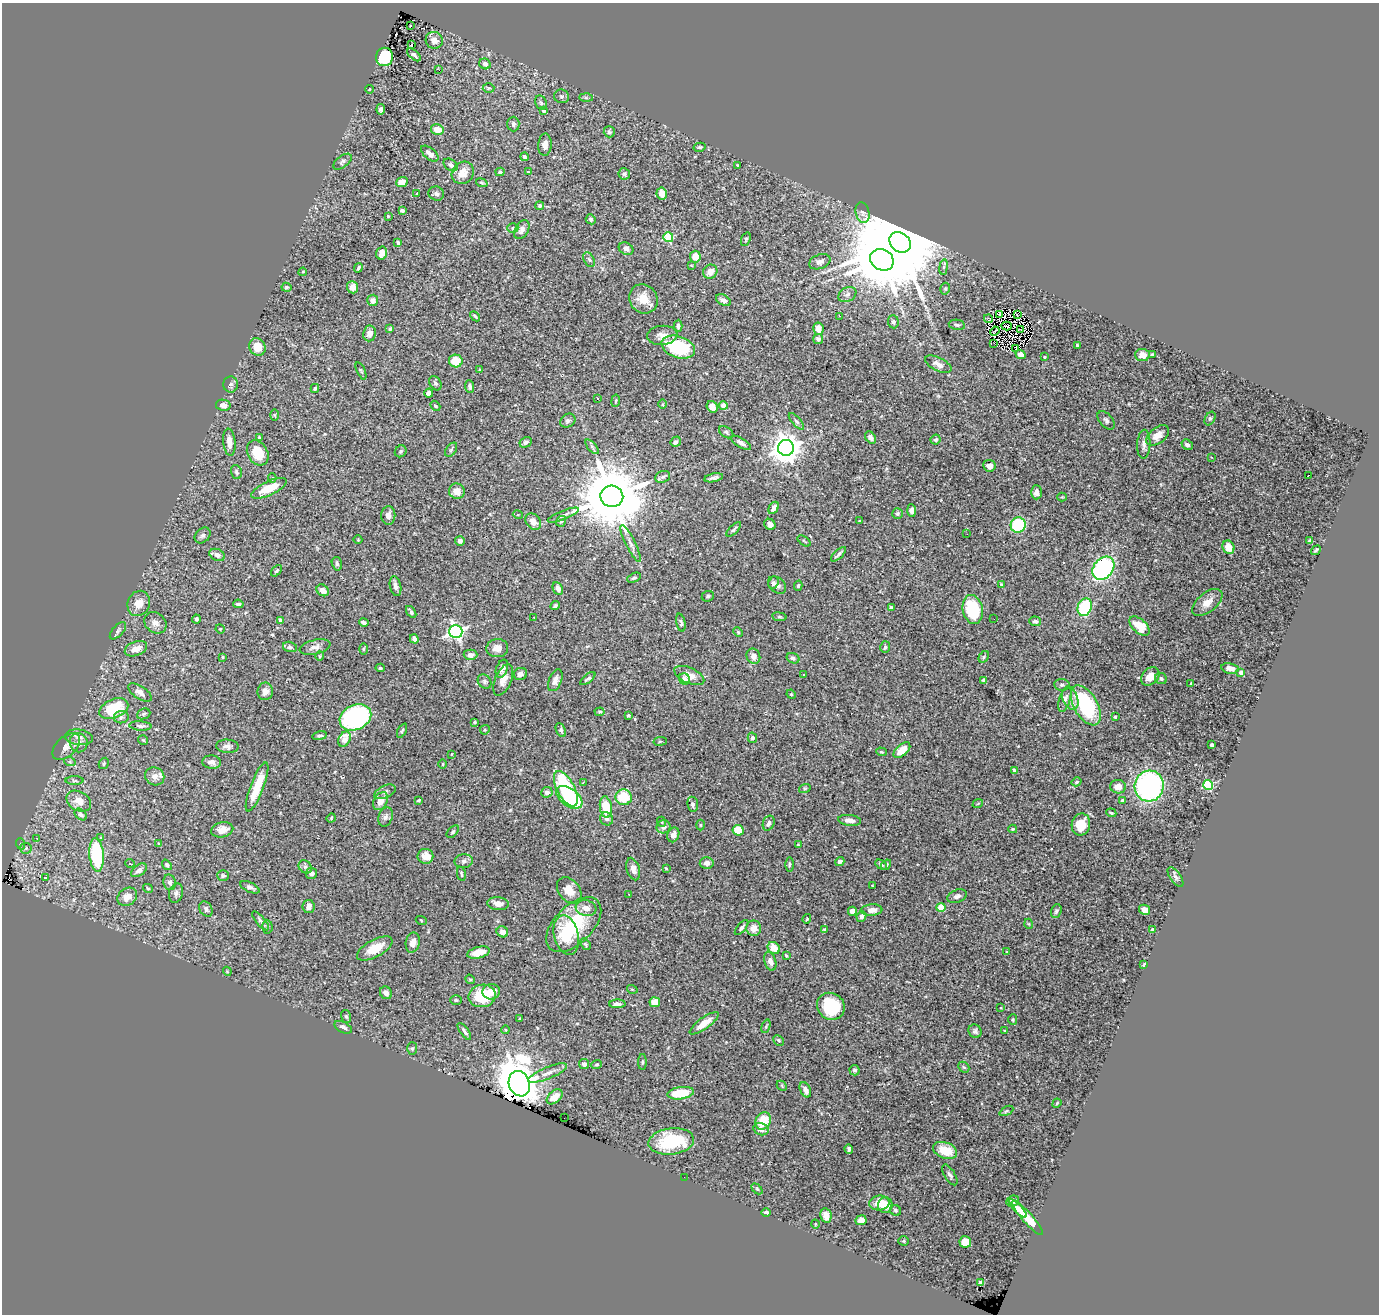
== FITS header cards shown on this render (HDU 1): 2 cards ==
NAXIS1  =                 1377
NAXIS2  =                 1312

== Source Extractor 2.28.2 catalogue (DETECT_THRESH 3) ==
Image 1377 x 1312 px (HDU 1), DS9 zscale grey, 1 PNG px = 1 image px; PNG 1381 x 1316 px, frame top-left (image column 1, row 1312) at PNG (2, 3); each listed source drawn as its Kron ellipse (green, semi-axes under 4 px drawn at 4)
Background 0.934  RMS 0.027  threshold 0.0796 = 3 sigma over >= 5 px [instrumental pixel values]
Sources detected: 420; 1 with non-positive FLUX_AUTO (blend fragments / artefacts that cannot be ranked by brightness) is neither listed nor drawn; the other 419 listed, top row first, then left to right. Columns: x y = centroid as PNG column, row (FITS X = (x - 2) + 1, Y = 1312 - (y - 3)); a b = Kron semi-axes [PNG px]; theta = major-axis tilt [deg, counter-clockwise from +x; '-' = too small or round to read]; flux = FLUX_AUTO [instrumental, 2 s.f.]
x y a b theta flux
410 25 3 2 - 3.4
434 40 9 8 - 12
411 45 3 3 - 7.4
414 55 8 4 -43 5.1
384 57 9 8 - 66
485 64 6 5 - 7.5
439 69 4 3 - 1.2
489 88 6 5 - 2.8
369 89 4 3 - 1.8
562 96 7 6 - 4.2
586 98 6 4 -2 3
541 103 7 5 -70 3.4
381 109 5 4 - 4.3
544 111 3 3 - 4.1
513 124 7 6 - 5.7
437 129 6 5 - 24
609 132 5 5 - 3
545 145 11 6 86 11
700 147 6 4 13 2.8
430 154 10 5 -40 9.2
524 157 4 3 - 4.6
342 162 10 5 38 5
451 165 8 5 -35 4
737 165 3 2 - 1.1
500 172 4 3 - 3.2
528 172 4 3 - 1.8
463 173 12 10 45 20
624 174 6 5 - 4.1
402 182 6 5 - 17
482 183 6 4 -20 2.2
417 193 3 2 - 0.81
436 194 8 7 - 4.4
662 194 6 5 - 17
540 206 4 4 - 4
402 210 4 3 - 2.9
862 213 10 7 -76 6.7
388 216 3 2 - 1.3
591 219 5 5 - 3.6
513 228 5 4 - 3.1
522 230 10 6 61 10
668 237 5 4 - 96
746 239 7 4 71 3.1
900 242 11 9 -40 42000
398 243 4 3 - 3.4
626 249 8 6 -30 7.3
382 253 6 5 - 11
695 257 6 5 - 23
589 260 8 5 -62 4.3
882 260 12 10 -31 13000
820 262 11 7 21 8.4
691 265 3 2 - 1.1
944 267 7 4 82 4
358 268 5 3 - 2.9
303 272 4 3 - 1.6
710 272 7 6 - 14
286 287 5 4 - 2.6
353 287 6 5 - 15
945 289 6 4 74 2.8
847 294 9 7 31 6
643 299 15 13 -52 28
373 300 6 5 - 7.6
723 300 8 5 -30 6.7
999 315 3 2 - 2
1017 315 4 2 - 0.94
475 316 6 3 -44 2.7
839 316 2 2 - 0.97
988 319 4 3 - 7
893 322 6 5 - 4
957 325 8 5 -10 3.7
678 326 6 4 88 5.4
1006 326 5 2 - 1.6
390 329 4 4 - 2.7
818 329 6 5 - 18
1021 330 3 2 - 0.65
995 331 5 2 - 0.95
370 333 8 6 82 12
662 335 15 9 5 14
818 339 5 5 - 5.5
994 343 2 2 - 2.5
1077 346 4 3 - 2.4
257 347 9 8 - 28
678 347 17 10 -19 130
1016 348 3 2 - 0.6
1021 355 5 4 - 7.1
1142 355 7 6 - 14
1152 355 4 4 - 3.4
1044 357 3 2 - 1.9
456 361 7 6 - 34
938 364 14 7 -26 12
479 370 3 3 - 1.9
361 371 9 3 -66 2.1
435 383 8 5 -60 3.9
231 384 8 7 - 5.5
470 386 6 4 -83 4.1
315 388 4 3 - 2.2
429 393 4 4 - 7.8
598 398 3 3 - 2.6
616 401 6 3 81 1.8
662 404 5 3 - 1.9
223 405 7 5 -10 13
723 405 4 4 - 15
435 406 6 4 -42 3.2
712 407 6 5 - 19
275 415 6 4 -89 2.2
1210 418 7 5 62 3
1106 420 11 6 -49 4.9
568 421 8 6 34 4.5
796 421 10 4 -49 4.3
726 432 8 5 -34 3.4
1158 435 13 8 38 17
259 437 3 3 - 1.8
871 438 7 4 -55 7.5
936 440 5 4 - 3.8
229 442 13 6 -84 15
526 442 6 5 - 4.1
676 442 5 5 - 4.3
741 443 11 4 -32 7.4
1144 444 14 6 88 9.1
1187 445 6 5 - 5.7
592 447 9 4 -48 3.9
786 448 8 8 - 2800
451 450 8 5 55 3.9
401 451 6 5 - 3
258 453 13 10 -60 42
1211 457 3 2 - 2.7
989 466 6 6 - 12
236 472 7 5 -71 4.2
1309 475 3 3 - 24
663 477 8 5 21 4.3
272 478 4 4 - 2.3
714 478 9 4 11 6.6
269 488 19 7 25 42
457 491 8 7 - 14
1036 492 7 5 89 7.4
612 496 11 10 - 20000
1062 497 4 4 - 1.8
774 508 6 4 61 10
912 511 6 4 -87 6.2
897 513 5 5 - 3.8
388 515 9 7 -89 8.9
518 515 5 3 - 1.6
563 515 16 4 22 6.7
561 521 6 5 - 3.2
860 521 3 2 - 1.6
533 522 9 7 -50 17
770 524 6 5 - 9.3
1018 525 8 7 - 100
734 529 9 3 45 4
967 534 2 2 - 3.2
203 535 9 6 44 4.9
358 540 4 3 - 1.3
460 541 5 4 - 5.8
804 541 7 3 -36 1.8
1310 541 4 3 - 3.2
631 544 20 5 -63 8.8
1228 547 7 5 -65 23
1316 550 5 3 - 2.5
838 554 9 3 43 4.7
217 555 8 5 -25 11
337 564 7 5 -73 4.1
1103 568 13 9 49 300
277 571 7 3 48 2.6
634 578 7 4 27 3.3
773 583 6 5 - 3.9
1001 584 4 3 - 1.8
777 585 10 7 -39 7.6
396 586 10 5 -78 7.6
798 586 5 4 - 2.4
558 588 6 5 - 9.8
323 590 6 5 - 11
708 596 6 5 - 3.3
1207 602 18 9 39 17
139 603 13 11 66 21
238 604 5 3 - 3.4
555 606 5 4 - 3.7
891 607 4 3 - 2.4
1085 607 9 7 72 110
973 609 14 10 -77 87
411 612 7 3 -56 3.9
534 617 2 2 - 1.7
779 617 7 3 -8 2.4
196 619 4 4 - 4.6
994 619 2 2 - 2.4
280 620 4 4 - 5.6
1035 621 6 5 - 4.1
364 622 5 4 - 5
155 623 12 10 -38 11
681 623 9 4 -78 4.4
1139 626 12 7 -43 45
220 629 5 4 - 2.1
118 631 10 5 48 4.6
456 632 6 6 - 520
738 632 5 3 - 1.8
414 639 5 4 - 6.5
290 647 7 5 -15 3.9
315 647 16 7 14 9.8
885 647 6 5 - 3.7
497 648 11 9 7 15
136 649 11 7 20 19
363 649 6 4 89 2.2
470 655 7 5 1 8.1
320 656 4 4 - 1.7
753 656 8 6 -69 13
223 657 3 2 - 1.6
984 657 6 4 61 2.8
793 658 6 5 - 3.9
380 668 4 4 - 2.6
1230 668 8 5 -11 9.5
502 669 9 5 69 9.6
1241 673 4 4 - 11
520 674 7 6 - 8
804 674 3 2 - 3.9
689 675 16 7 -24 18
1150 676 10 7 44 19
588 679 9 4 38 3.7
684 679 6 5 - 11
1161 679 6 5 - 3.8
503 680 16 8 67 15
555 680 11 6 67 9.1
984 680 4 4 - 6.7
484 682 8 6 -49 4.6
1191 683 4 2 - 1.2
1062 685 8 6 -7 3.9
265 691 9 7 82 8.8
140 692 13 6 -33 11
791 694 5 3 - 1.7
1070 698 11 7 -67 9.7
1065 699 13 5 73 7.6
1086 705 22 11 -60 150
114 709 15 9 23 95
600 712 5 4 - 2.5
144 714 7 5 22 3.2
628 715 3 3 - 1.9
121 717 7 6 - 5.5
355 717 16 12 25 350
1115 717 3 3 - 2.2
475 722 3 2 - 1.9
140 726 11 4 -4 5
485 730 5 4 - 2.2
561 730 7 4 -66 3.8
402 731 8 3 63 2.3
320 736 7 4 11 3.8
79 737 14 8 -6 11
752 738 5 4 - 4.7
345 739 8 5 62 29
143 740 5 5 - 2.3
660 741 7 3 8 2.1
79 743 10 8 -72 10
1212 745 4 3 - 5.7
66 746 16 9 42 13
227 746 11 6 -3 7
902 750 10 5 42 26
881 752 5 4 - 2.1
452 754 4 2 - 0.96
70 762 6 4 -18 2.1
212 762 9 6 -5 8.5
104 763 6 4 61 2.8
443 764 5 3 - 1.7
1014 770 4 3 - 2.3
155 776 10 9 - 12
74 781 9 4 -1 3.5
583 782 3 2 - 1.7
1076 782 5 4 - 2.6
1208 785 5 5 - 160
1149 786 15 14 - 370
257 787 26 6 69 43
1118 787 8 6 -11 15
805 788 6 3 18 2.2
566 789 19 8 -62 180
385 792 11 6 23 6.1
547 792 6 5 - 7.6
569 797 15 8 -37 120
624 797 8 7 - 54
418 800 3 2 - 1.9
1122 800 3 3 - 2.5
79 801 13 9 -29 18
380 801 10 6 60 15
978 803 5 3 - 1.6
693 804 8 5 -83 4
606 807 11 6 -82 53
1111 813 5 3 - 2.7
81 814 7 5 -41 4.6
385 817 10 7 70 6.3
331 818 5 3 - 1.7
607 819 7 6 - 6
850 820 11 5 -5 9.7
662 822 5 3 - 1.5
769 823 8 5 66 5.8
1081 824 11 9 77 37
700 825 5 3 - 1.6
663 827 7 6 - 8.1
1013 829 4 3 - 2
222 830 11 7 12 14
738 830 5 5 - 44
453 832 7 4 46 3.1
673 835 7 5 67 10
100 837 4 3 - 2.9
37 838 4 3 - 1.8
159 843 4 3 - 2.2
21 844 6 3 -71 1.8
798 845 3 2 - 1.5
26 848 5 5 - 3.4
97 855 17 7 -85 160
425 856 8 7 - 21
464 861 9 7 8 6.2
840 862 5 4 - 5.2
130 863 4 2 - 1.8
707 863 7 6 - 8.8
789 864 7 3 89 2.4
167 865 6 4 -51 4
881 865 6 4 -31 3.7
886 865 5 4 - 3.1
305 867 7 6 - 3.8
666 868 4 4 - 1.5
633 869 11 6 -73 9.9
139 870 9 5 36 8.3
311 873 5 5 - 8.1
461 874 7 4 -78 2.7
223 876 6 5 - 3.5
45 877 3 3 - 20
1175 877 11 5 -56 5.9
170 882 8 6 -76 6.6
872 885 3 2 - 1.2
250 887 10 5 -25 5.6
148 888 5 3 - 1.9
569 890 14 10 -51 22
176 893 10 7 76 5.9
629 894 3 2 - 3.7
957 896 10 6 19 6.6
127 897 10 8 38 18
498 904 10 6 -4 13
309 906 6 6 - 9.8
941 907 4 4 - 52
586 908 10 7 -15 15
206 909 8 6 -58 6.2
872 910 11 5 4 14
1145 910 6 4 -30 15
852 911 4 4 - 12
1056 911 7 5 70 3.9
861 916 5 5 - 6.7
807 919 5 3 - 2.1
421 920 5 3 - 1.5
261 921 12 4 -49 5.1
1029 924 5 3 - 1.5
574 925 34 19 45 120
267 927 7 5 -87 3.5
741 928 9 3 49 3.8
754 928 7 7 - 17
824 930 4 3 - 2.7
1152 930 4 4 - 8.3
502 932 6 5 - 11
566 935 20 12 -76 38
413 943 10 7 78 12
585 944 6 4 -49 2.4
375 948 20 8 28 32
774 948 6 5 - 23
1007 952 4 3 - 1.9
478 953 11 5 14 24
786 956 3 3 - 2
770 961 9 5 -72 9
1144 964 3 2 - 1.7
227 971 4 3 - 1.4
470 979 5 4 - 2.1
632 989 5 3 - 1.6
491 992 8 7 - 20
386 993 6 5 - 8.8
482 996 14 11 11 73
456 1000 6 5 - 2.8
655 1002 5 5 - 21
617 1004 8 4 1 7.6
831 1006 14 13 - 84
1001 1008 3 2 - 1.1
346 1016 6 5 - 2.9
519 1019 4 3 - 1.6
1013 1020 5 4 - 2.1
704 1023 17 5 36 24
766 1026 7 4 71 2.5
343 1027 9 5 -26 6.1
506 1030 4 3 - 1.4
1004 1030 2 2 - 1.3
464 1031 10 4 -55 5.2
975 1031 7 6 - 5.1
779 1040 6 4 -45 2.4
412 1049 6 5 - 2.9
642 1062 8 4 89 3
584 1064 5 5 - 5.4
597 1065 5 4 - 2.4
964 1067 6 5 - 2.6
854 1070 5 5 - 3.3
547 1073 21 6 22 13
519 1084 13 10 -69 6800
782 1086 6 4 -47 2.3
805 1090 8 5 -64 10
681 1093 13 6 8 67
555 1097 9 5 42 24
1057 1103 5 3 - 1.7
1006 1111 7 4 27 2.3
564 1118 3 2 - 8.1
763 1121 9 7 54 44
761 1129 8 6 -14 12
671 1141 23 13 7 97
849 1149 4 3 - 3.8
945 1150 12 8 -19 39
950 1175 12 5 -59 5.5
684 1177 2 2 - 72
757 1189 6 4 -45 2.2
1013 1201 6 5 - 5.6
879 1203 10 7 6 29
885 1205 8 7 - 26
1018 1208 12 3 -46 7.9
895 1210 6 5 - 3.8
766 1212 5 4 - 6.4
826 1216 7 5 -77 17
1027 1218 22 5 -48 39
861 1220 5 5 - 10
815 1224 4 3 - 1.4
904 1241 5 4 - 2.3
965 1242 6 6 - 25
981 1282 4 4 - 4.8
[1 non-positive-flux detection neither listed nor drawn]